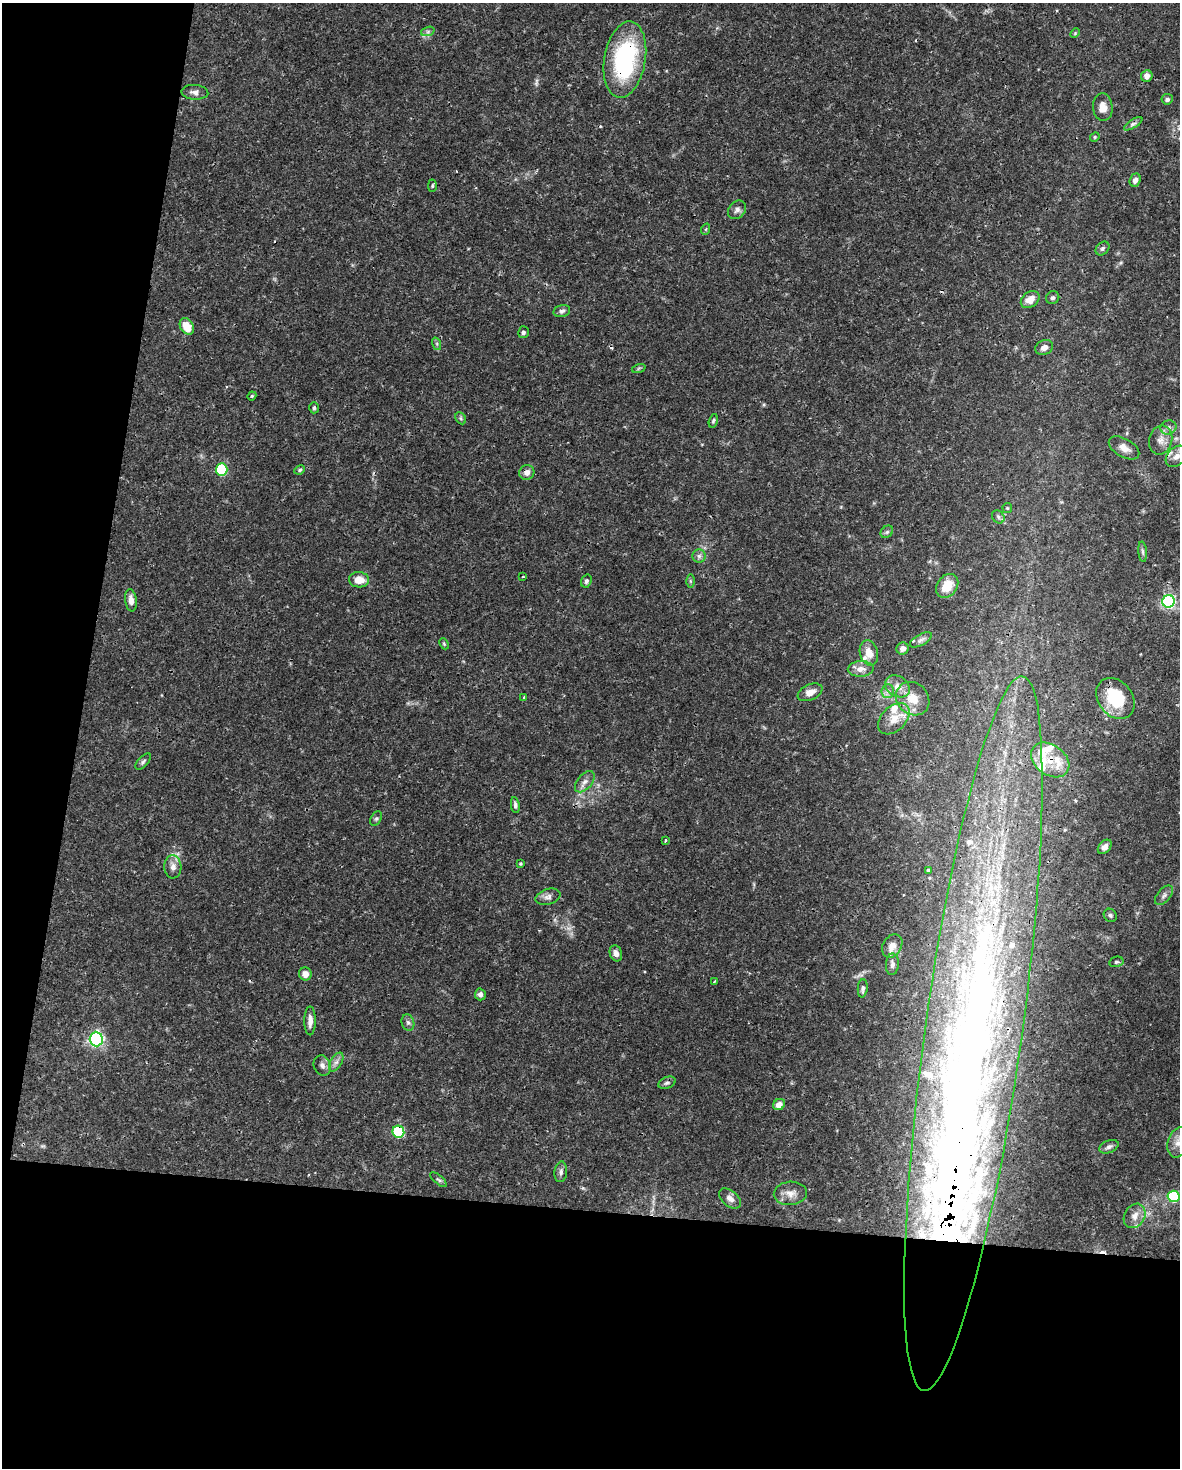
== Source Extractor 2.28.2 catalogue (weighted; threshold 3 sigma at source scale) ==
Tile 9 of 4 x 3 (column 1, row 3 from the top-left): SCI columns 4-1181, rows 228-1693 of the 4716 x 4739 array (HDU 1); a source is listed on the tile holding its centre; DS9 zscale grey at full resolution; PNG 1182 x 1470 px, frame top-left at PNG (2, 3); each listed source drawn as its Kron ellipse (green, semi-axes under 4 px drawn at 4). Shown black and unused: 24% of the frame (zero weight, under 3 of 4 exposures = <1% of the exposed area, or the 3 px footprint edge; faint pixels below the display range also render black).
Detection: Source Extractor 2.28.2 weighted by HDU 2 'WHT'; one run over the whole footprint, this tile lists its part. Background 0.0444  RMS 0.0019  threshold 0.00835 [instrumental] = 3 sigma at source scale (4.5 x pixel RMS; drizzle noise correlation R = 1.50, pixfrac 1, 0.05/0.05 arcsec/px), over >= 5 px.
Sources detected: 116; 3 inside a brighter object's white glare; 2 cosmic-ray / hot-pixel residue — neither listed nor drawn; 16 inside a brighter listed object's ellipse — not listed separately; the other 95 listed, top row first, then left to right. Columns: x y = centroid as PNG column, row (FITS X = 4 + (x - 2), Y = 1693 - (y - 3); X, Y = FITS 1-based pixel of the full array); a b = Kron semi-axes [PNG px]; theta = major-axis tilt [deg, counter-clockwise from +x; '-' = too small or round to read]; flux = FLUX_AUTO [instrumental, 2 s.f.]
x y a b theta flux
428 31 7 4 19 0.39
1075 33 5 3 - 0.2
625 59 38 20 80 23
1147 76 6 5 - 1.3
195 92 13 7 -4 0.99
1167 99 5 5 - 0.56
1103 107 14 10 -85 1.5
1133 124 10 3 32 0.48
1095 137 5 4 - 0.24
1135 180 7 5 69 0.9
432 186 6 4 87 0.28
737 210 10 8 48 0.74
706 229 6 3 71 0.18
1102 248 8 6 45 0.44
1053 298 7 6 - 0.42
1030 300 10 7 37 2
562 311 8 6 14 0.54
187 326 9 6 -59 3.6
523 332 6 5 - 0.48
437 344 6 4 -72 0.31
1044 347 9 7 22 1
639 368 7 4 19 0.28
252 396 4 4 - 0.21
314 408 5 4 - 0.32
461 418 6 4 -61 0.31
713 421 7 4 76 0.3
1168 427 8 7 - 0.7
1161 440 15 11 78 1.7
1124 448 17 9 -30 1.6
1177 456 12 9 42 1.4
222 469 6 5 - 17
300 470 5 4 - 0.3
527 472 8 7 - 1.1
1007 508 5 5 - 0.22
998 517 7 5 -48 0.4
887 532 7 5 44 0.37
1143 552 10 4 -85 0.44
699 556 6 6 - 0.57
523 577 3 2 - 0.15
359 580 10 7 -3 2.5
586 581 7 5 71 0.43
690 581 6 4 -89 0.3
947 586 13 10 53 3.6
131 600 11 6 -83 1.2
1169 601 6 6 - 47
921 640 12 5 30 0.7
444 644 6 4 -65 0.22
902 649 6 6 - 0.88
869 653 13 9 -75 2.1
861 669 13 8 3 1.3
897 686 13 10 -31 1.6
888 691 6 6 - 0.59
810 692 13 7 25 1.6
524 697 4 3 - 0.18
913 699 18 15 -46 3.4
1115 699 22 17 -52 9.5
894 719 18 12 45 2.5
1050 760 21 15 -36 3.8
143 762 10 5 48 0.43
585 782 12 7 49 1.1
515 805 8 4 -82 0.47
376 818 7 5 62 0.36
665 840 4 2 - 0.2
1105 847 8 5 47 0.92
521 864 4 4 - 0.2
173 867 11 8 -87 1.2
928 870 4 3 - 0.27
1164 895 11 6 49 0.71
548 897 13 7 16 0.93
1110 915 7 6 - 0.37
892 946 12 9 60 1.3
616 953 8 6 -70 1
1116 962 7 5 13 0.35
892 964 11 6 87 0.65
305 974 6 6 - 1.4
715 981 4 2 - 0.23
863 988 9 5 85 0.54
480 994 6 5 - 0.59
310 1021 14 5 90 1.1
408 1023 8 6 -73 0.53
973 1033 361 48 82 310
96 1039 7 6 - 31
336 1062 10 5 59 0.77
322 1065 10 8 -67 0.9
667 1083 9 5 22 0.47
779 1104 6 5 - 1.3
398 1132 6 6 - 16
1178 1143 15 10 75 1.8
1109 1147 10 6 22 0.66
561 1172 10 6 83 0.66
439 1180 10 4 -40 0.36
790 1193 16 11 5 1.8
1174 1196 6 6 - 17
730 1198 13 7 -40 0.99
1135 1216 13 10 58 1.7
Overlapping masked pixels (flux is a lower limit): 5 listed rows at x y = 625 59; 527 472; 1050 760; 973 1033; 398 1132
Isophote crosses this tile's border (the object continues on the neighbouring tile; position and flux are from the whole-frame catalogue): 2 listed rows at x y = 1177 456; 1178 1143